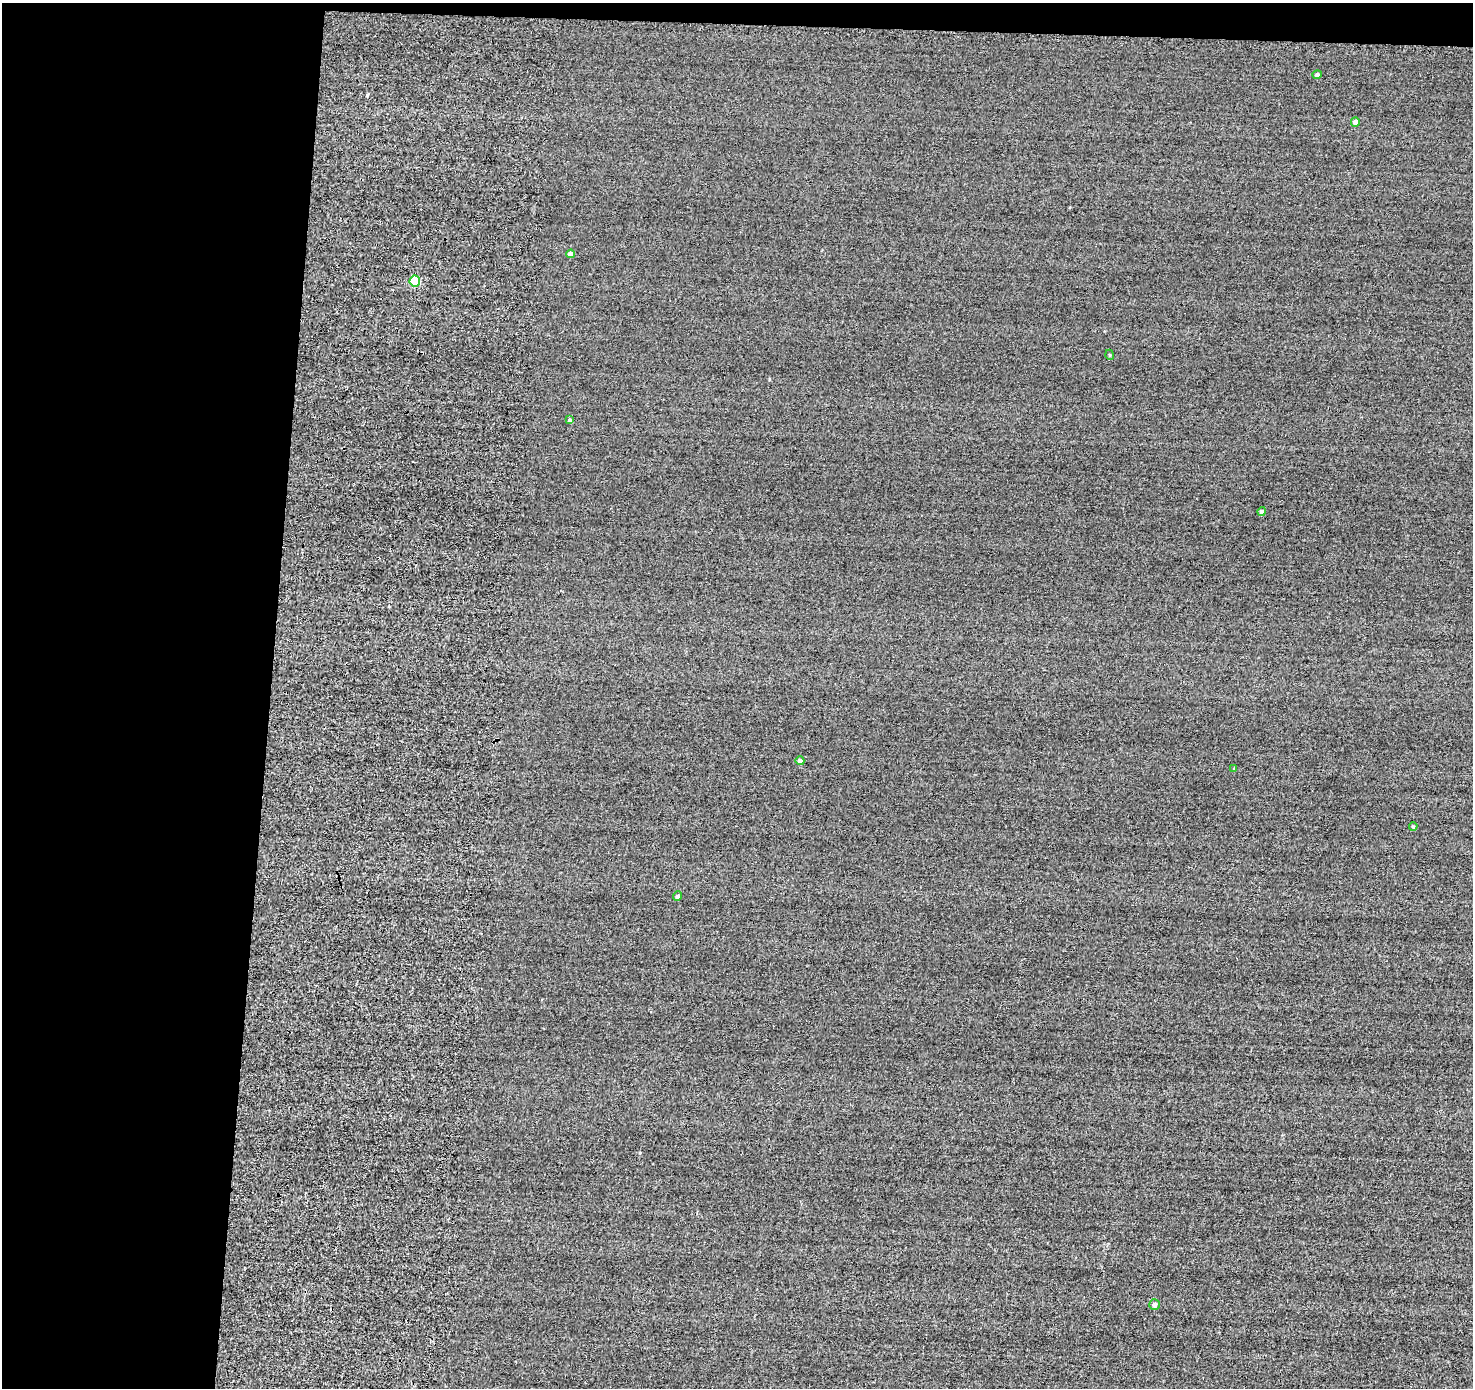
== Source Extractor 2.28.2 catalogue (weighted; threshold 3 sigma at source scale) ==
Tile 1 of 3 x 3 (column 1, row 1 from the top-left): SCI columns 17-1487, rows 2986-4371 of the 4678 x 4710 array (HDU 1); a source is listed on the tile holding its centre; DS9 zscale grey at full resolution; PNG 1475 x 1390 px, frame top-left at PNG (2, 3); each listed source drawn as its Kron ellipse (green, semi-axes under 4 px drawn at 4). Shown black and unused: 20% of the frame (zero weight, under 2 of 3 exposures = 12% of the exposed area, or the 3 px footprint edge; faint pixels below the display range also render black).
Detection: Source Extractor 2.28.2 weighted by HDU 2 'WHT'; one run over the whole footprint, this tile lists its part. Background -0.431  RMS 3.3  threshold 14.8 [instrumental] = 3 sigma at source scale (4.5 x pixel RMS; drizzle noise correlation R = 1.50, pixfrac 1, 0.05/0.05 arcsec/px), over >= 5 px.
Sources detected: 12; all 12 listed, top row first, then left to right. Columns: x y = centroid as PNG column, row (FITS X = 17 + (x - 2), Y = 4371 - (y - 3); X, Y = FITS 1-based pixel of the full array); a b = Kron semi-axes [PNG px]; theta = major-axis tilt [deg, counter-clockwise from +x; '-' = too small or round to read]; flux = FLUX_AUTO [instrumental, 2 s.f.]
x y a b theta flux
1317 75 5 4 - 640
1355 122 4 4 - 1000
571 254 4 4 - 1600
415 281 5 5 - 16000
1110 355 5 3 - 280
570 420 4 4 - 510
1262 511 4 4 - 1200
800 761 4 4 - 1400
1234 768 4 3 - 240
1413 826 4 3 - 350
678 896 5 4 - 1000
1154 1304 5 5 - 1300
Unlisted compact peaks at least as high as the median listed source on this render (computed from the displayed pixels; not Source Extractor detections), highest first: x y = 367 95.